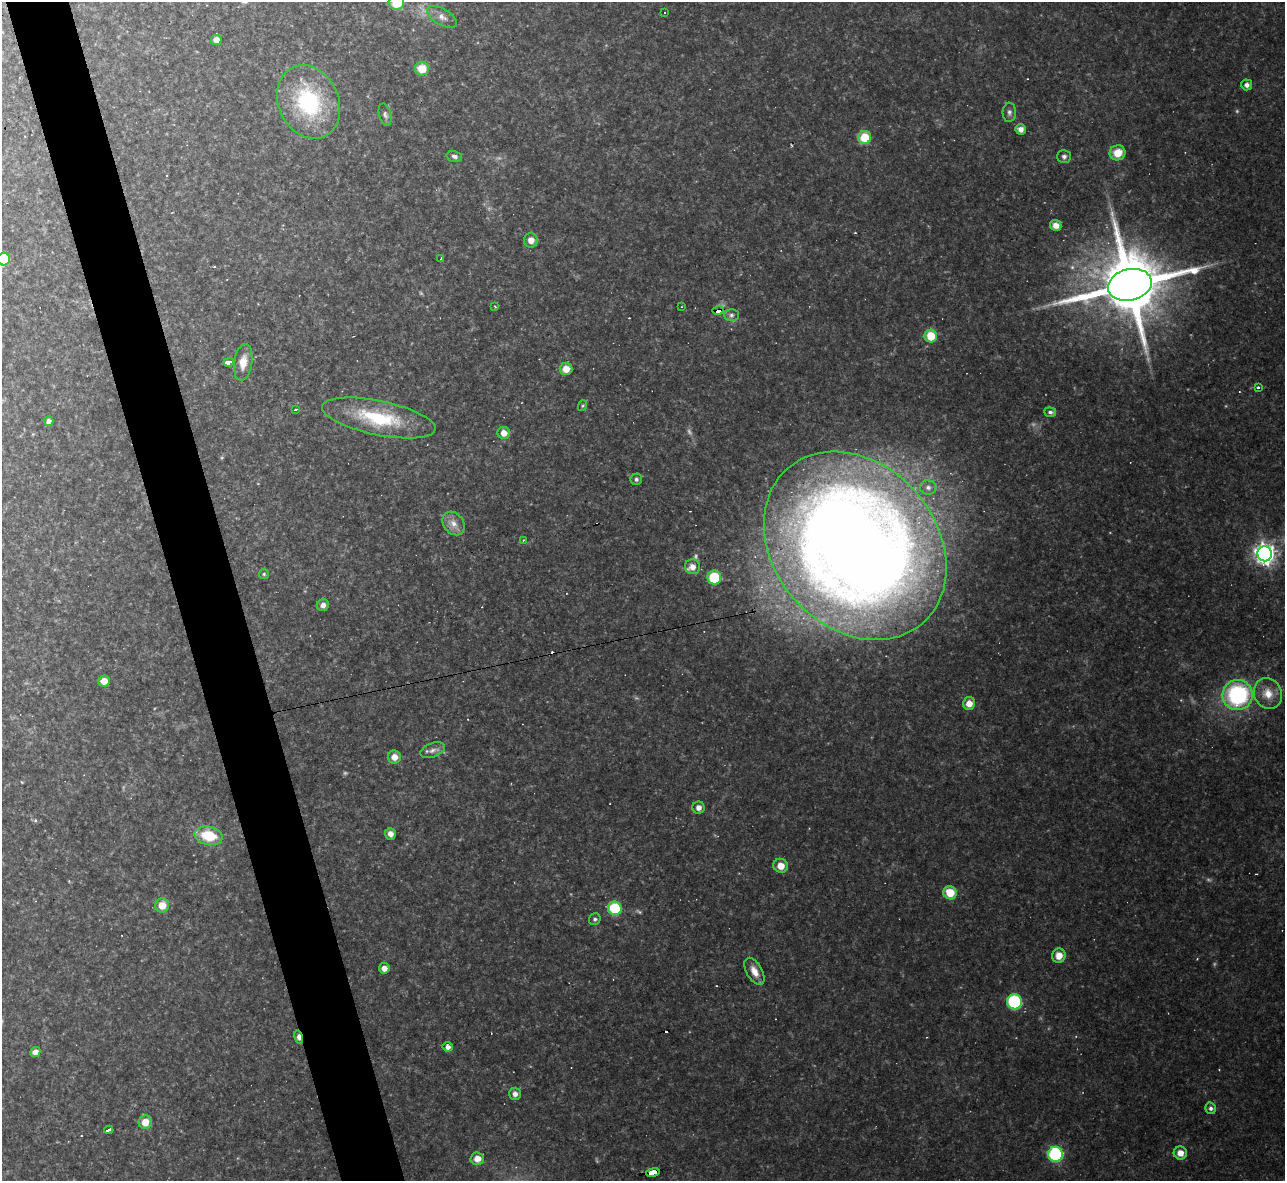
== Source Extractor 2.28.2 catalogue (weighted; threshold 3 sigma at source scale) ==
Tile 11 of 4 x 4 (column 3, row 3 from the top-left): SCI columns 2567-3849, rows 1320-2498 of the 5132 x 5115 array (HDU 1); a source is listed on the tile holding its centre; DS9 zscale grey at full resolution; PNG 1287 x 1183 px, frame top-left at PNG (2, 2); each listed source drawn as its Kron ellipse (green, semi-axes under 4 px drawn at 4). Shown black and unused: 5% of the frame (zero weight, under 2 of 3 exposures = <1% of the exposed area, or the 3 px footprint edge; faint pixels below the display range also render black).
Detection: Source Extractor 2.28.2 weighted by HDU 2 'WHT'; one run over the whole footprint, this tile lists its part. Background 0.175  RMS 0.015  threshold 0.0657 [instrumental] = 3 sigma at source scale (4.5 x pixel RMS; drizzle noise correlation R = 1.50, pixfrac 1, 0.05/0.05 arcsec/px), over >= 5 px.
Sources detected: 94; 8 too faint to see at this stretch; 13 cosmic-ray / hot-pixel residue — neither listed nor drawn; the other 73 listed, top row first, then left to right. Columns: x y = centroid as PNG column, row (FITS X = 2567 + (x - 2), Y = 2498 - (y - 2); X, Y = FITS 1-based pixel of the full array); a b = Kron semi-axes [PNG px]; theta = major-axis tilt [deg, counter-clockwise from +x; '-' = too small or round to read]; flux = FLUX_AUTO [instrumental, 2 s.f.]
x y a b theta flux
396 3 8 7 - 44
665 12 3 3 - 6.2
442 17 17 8 -30 10
216 40 5 5 - 10
422 69 7 7 - 29
1247 85 5 5 - 5.6
309 102 38 30 -65 140
1009 112 9 6 86 4.9
385 115 11 6 -75 4.6
1021 129 5 5 - 7.8
865 137 6 6 - 44
1118 153 8 7 - 22
454 156 8 5 -14 4
1064 156 7 6 - 4.5
1056 225 6 5 - 11
531 240 7 7 - 12
441 258 3 2 - 0.86
4 259 6 6 - 43
1130 285 22 15 13 15000
494 306 3 2 - 1.3
682 307 3 2 - 1.5
718 310 6 4 15 97
731 315 7 6 - 4.1
931 336 6 6 - 39
228 362 5 3 - 110
243 362 18 9 82 17
566 369 6 6 - 16
1258 388 3 3 - 4.5
582 406 5 3 - 1.7
296 409 3 3 - 3.1
1050 412 6 4 -6 4.1
379 418 58 17 -12 100
49 421 5 4 - 5.5
504 433 6 6 - 12
636 479 6 5 - 3.3
928 487 8 7 - 6.9
453 523 13 10 -53 12
523 540 3 2 - 1.3
855 546 103 81 -49 3200
1265 554 7 7 - 920
693 567 7 7 - 11
264 574 5 5 - 2.1
714 578 7 7 - 70
323 605 6 5 - 6.9
104 681 6 5 - 15
1268 693 16 13 -64 22
1238 695 15 15 - 170
969 703 6 6 - 15
432 750 13 7 21 7.6
394 757 6 6 - 12
698 808 6 6 - 7.5
390 834 6 5 - 7.9
209 836 14 9 -11 48
781 866 7 7 - 16
950 893 7 6 - 32
162 905 7 7 - 19
615 908 7 6 - 78
595 919 6 5 - 3.2
1059 956 7 7 - 16
384 968 5 5 - 8.5
754 971 15 8 -61 14
1014 1002 7 7 - 150
298 1037 7 4 -79 9.5
448 1047 5 5 - 8.2
35 1052 5 4 - 7
515 1094 6 6 - 7
1211 1108 6 5 - 4.8
145 1122 7 6 - 21
109 1130 4 3 - 73
1180 1153 6 6 - 13
1055 1154 7 7 - 160
477 1159 7 6 - 14
653 1172 7 3 10 94
Overlapping masked pixels (flux is a lower limit): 4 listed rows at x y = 718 310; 731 315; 298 1037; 653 1172
Isophote crosses this tile's border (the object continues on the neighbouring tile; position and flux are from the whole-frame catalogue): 2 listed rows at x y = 396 3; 4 259